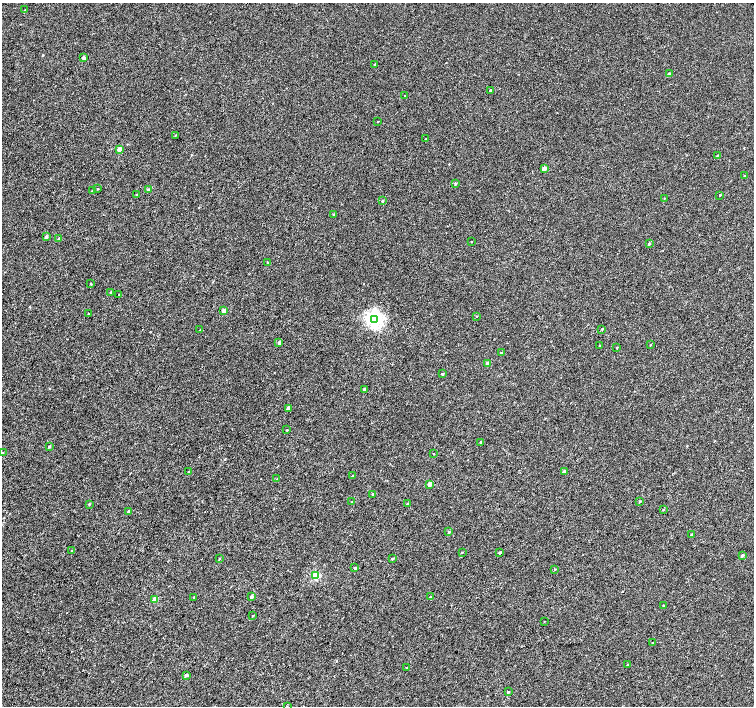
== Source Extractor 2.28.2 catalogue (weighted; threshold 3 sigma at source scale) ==
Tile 7 of 4 x 4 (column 3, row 2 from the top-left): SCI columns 3014-4517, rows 3047-4453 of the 6023 x 6028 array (HDU 1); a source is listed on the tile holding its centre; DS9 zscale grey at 2 x 2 block average (1 PNG px = mean of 2 x 2 image px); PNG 756 x 708 px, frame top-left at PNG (2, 3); each listed source drawn as its Kron ellipse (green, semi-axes under 4 px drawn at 4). Shown black and unused: <1% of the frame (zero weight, under 3 of 4 exposures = <1% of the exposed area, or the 3 px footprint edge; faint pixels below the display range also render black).
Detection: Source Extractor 2.28.2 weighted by HDU 2 'WHT'; one run over the whole footprint, this tile lists its part. Background 2.34e-04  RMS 0.0024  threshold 0.0107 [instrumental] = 3 sigma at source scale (4.5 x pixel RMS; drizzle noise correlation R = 1.50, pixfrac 1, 0.0396/0.0396 arcsec/px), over >= 5 px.
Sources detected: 86; all 86 listed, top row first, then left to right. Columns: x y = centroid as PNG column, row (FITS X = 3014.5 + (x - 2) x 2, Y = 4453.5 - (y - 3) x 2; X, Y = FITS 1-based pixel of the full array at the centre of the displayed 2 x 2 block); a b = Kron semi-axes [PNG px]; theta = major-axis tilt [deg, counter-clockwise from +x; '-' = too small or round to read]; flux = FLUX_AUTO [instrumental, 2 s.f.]
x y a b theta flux
25 10 2 2 - 0.27
83 57 2 2 - 1.4
375 64 3 2 - 0.45
669 74 2 2 - 1.4
490 90 2 2 - 0.89
405 96 2 2 - 0.29
378 121 2 2 - 0.24
175 135 2 2 - 0.26
426 139 2 2 - 0.25
119 149 3 2 - 4.4
717 155 2 2 - 0.29
544 169 3 2 - 2.9
744 176 2 2 - 0.31
455 184 2 2 - 0.53
98 189 2 2 - 0.29
148 189 2 2 - 0.53
92 191 3 2 - 0.37
137 194 3 2 - 0.42
720 195 2 2 - 0.36
665 198 2 2 - 0.19
382 201 3 2 - 0.44
334 215 3 2 - 1.1
46 237 2 2 - 0.99
59 239 3 2 - 2
471 241 2 2 - 0.2
649 244 3 2 - 0.64
268 263 2 2 - 0.9
91 284 2 2 - 0.33
111 292 3 2 - 0.61
119 295 2 2 - 0.33
224 310 3 2 - 2.4
89 314 2 2 - 0.63
476 316 2 2 - 0.29
375 319 4 4 - 85
602 329 2 2 - 0.44
200 330 3 2 - 0.22
279 343 2 2 - 1.6
650 345 3 2 - 0.24
600 346 3 2 - 0.52
617 347 2 2 - 0.38
501 353 2 2 - 1
487 363 2 2 - 2.1
442 374 2 2 - 0.61
364 389 3 2 - 0.73
288 408 3 2 - 1.9
287 430 2 2 - 0.34
481 442 2 2 - 1.2
49 447 2 2 - 0.59
3 453 3 2 - 0.33
434 454 2 2 - 0.24
564 471 3 2 - 0.93
189 472 2 2 - 0.31
353 475 2 2 - 0.28
277 479 3 2 - 0.25
430 484 2 2 - 4.6
373 494 2 2 - 0.97
640 501 2 2 - 0.41
352 502 2 2 - 0.29
407 503 3 2 - 0.3
89 504 2 2 - 0.39
663 509 3 2 - 0.5
129 512 2 2 - 1.5
449 532 3 2 - 0.54
691 534 2 2 - 0.47
72 551 2 2 - 0.52
462 552 2 2 - 0.29
500 552 3 2 - 0.76
742 555 3 2 - 1.4
219 559 3 2 - 0.36
392 559 2 2 - 0.67
355 568 3 2 - 0.62
555 569 3 2 - 0.24
316 576 3 3 - 17
194 597 2 2 - 0.55
251 597 3 2 - 1.5
430 597 2 2 - 0.31
155 599 3 2 - 7.2
663 605 2 2 - 0.35
253 616 2 2 - 0.35
544 621 2 2 - 0.24
652 643 3 2 - 0.34
628 664 3 2 - 0.3
407 668 3 2 - 0.55
186 675 3 2 - 1.2
508 692 2 2 - 0.52
287 706 2 2 - 0.23
Isophote crosses this tile's border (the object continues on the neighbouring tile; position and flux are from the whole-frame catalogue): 1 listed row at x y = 287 706
Diffuse or blended objects may show on this block-average render without a row.